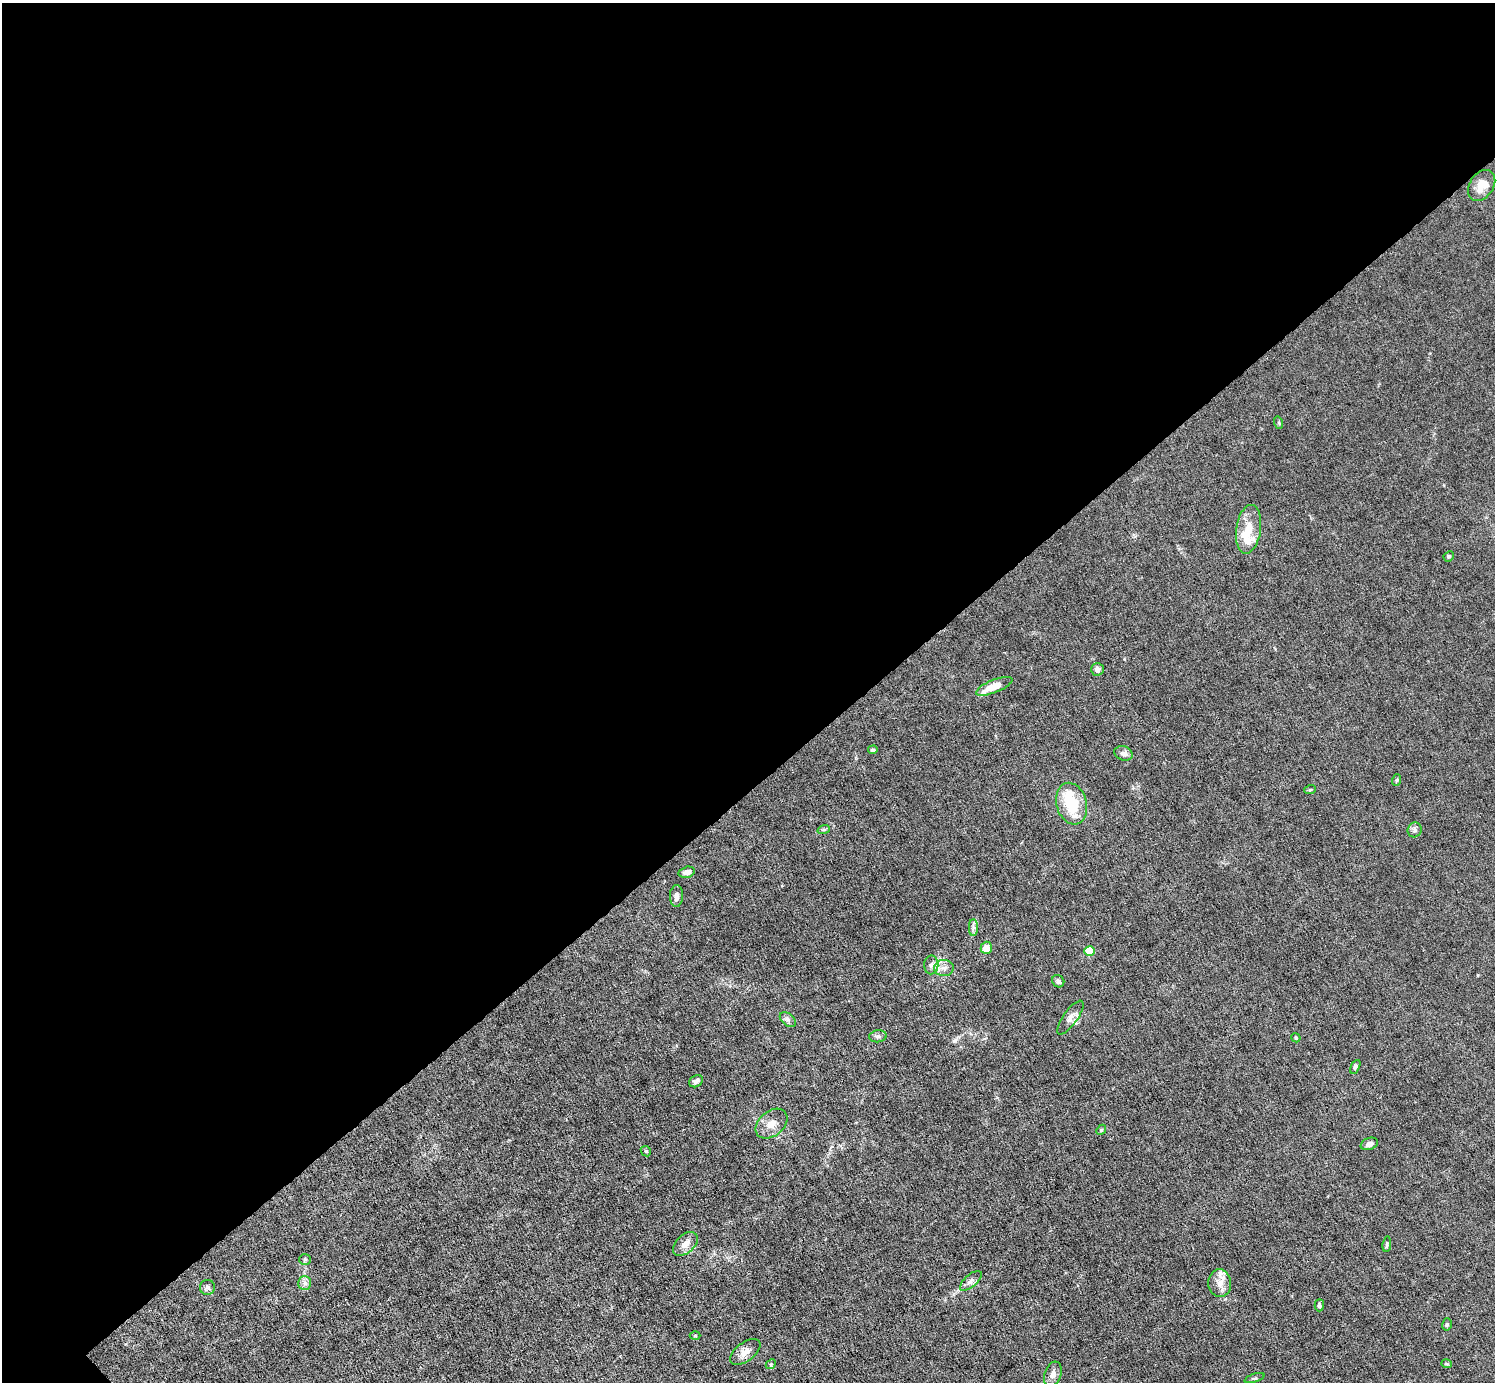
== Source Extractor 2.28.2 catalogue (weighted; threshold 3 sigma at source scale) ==
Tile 2 of 4 x 4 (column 2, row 1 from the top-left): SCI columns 1495-2987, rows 4439-5818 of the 5974 x 5972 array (HDU 1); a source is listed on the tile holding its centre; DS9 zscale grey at full resolution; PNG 1497 x 1384 px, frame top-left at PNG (2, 3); each listed source drawn as its Kron ellipse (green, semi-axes under 4 px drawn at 4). Shown black and unused: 57% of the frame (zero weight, under 6 of 12 exposures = <1% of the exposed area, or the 3 px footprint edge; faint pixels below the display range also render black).
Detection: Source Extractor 2.28.2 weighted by HDU 2 'WHT'; one run over the whole footprint, this tile lists its part. Background 0.0142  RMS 0.003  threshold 0.0124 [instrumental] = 3 sigma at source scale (4.09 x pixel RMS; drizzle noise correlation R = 1.36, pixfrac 0.8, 0.05/0.05 arcsec/px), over >= 5 px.
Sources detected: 51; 1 inside a brighter object's white glare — neither listed nor drawn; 4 inside a brighter listed object's ellipse — not listed separately; the other 46 listed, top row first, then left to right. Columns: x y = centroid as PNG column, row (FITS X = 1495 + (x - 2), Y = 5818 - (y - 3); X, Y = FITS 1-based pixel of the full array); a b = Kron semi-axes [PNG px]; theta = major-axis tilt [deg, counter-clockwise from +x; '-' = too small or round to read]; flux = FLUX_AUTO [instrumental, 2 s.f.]
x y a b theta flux
1482 185 17 12 57 3.7
1279 423 6 4 -72 0.37
1249 529 24 12 82 5.4
1449 556 5 4 - 0.49
1097 669 6 6 - 1.4
994 686 19 6 22 4.3
873 750 5 4 - 0.55
1123 753 9 7 -21 1.1
1397 780 6 3 71 0.35
1310 790 6 3 19 0.34
1072 804 21 15 -74 11
824 829 6 4 18 0.42
1415 830 7 7 - 0.8
687 872 8 5 13 1.5
676 896 11 6 88 1.5
973 928 8 4 89 0.85
986 948 6 5 - 3.8
1090 951 5 5 - 13
931 965 9 7 89 1.1
944 968 10 8 -1 1.7
1058 981 6 5 - 0.88
1070 1018 20 7 54 1.6
788 1020 9 6 -41 0.94
878 1036 9 6 7 0.78
1296 1038 5 3 - 0.27
1355 1067 7 4 62 0.54
696 1081 7 5 31 0.89
771 1124 18 12 40 3.1
1101 1130 5 4 - 0.36
1369 1144 9 6 20 1.3
646 1151 5 4 - 0.39
685 1244 15 9 43 2.4
1387 1244 8 4 84 0.51
305 1259 6 5 - 0.48
971 1281 13 6 41 1.2
305 1283 7 6 - 1
1220 1283 14 11 -85 2.6
207 1287 7 7 - 0.89
1319 1305 6 4 89 0.56
1447 1324 6 4 76 0.44
695 1336 5 3 - 0.26
745 1352 18 9 37 2.3
771 1364 5 4 - 0.39
1446 1364 5 3 - 0.33
1053 1374 13 8 69 1.8
1255 1378 10 3 18 0.44